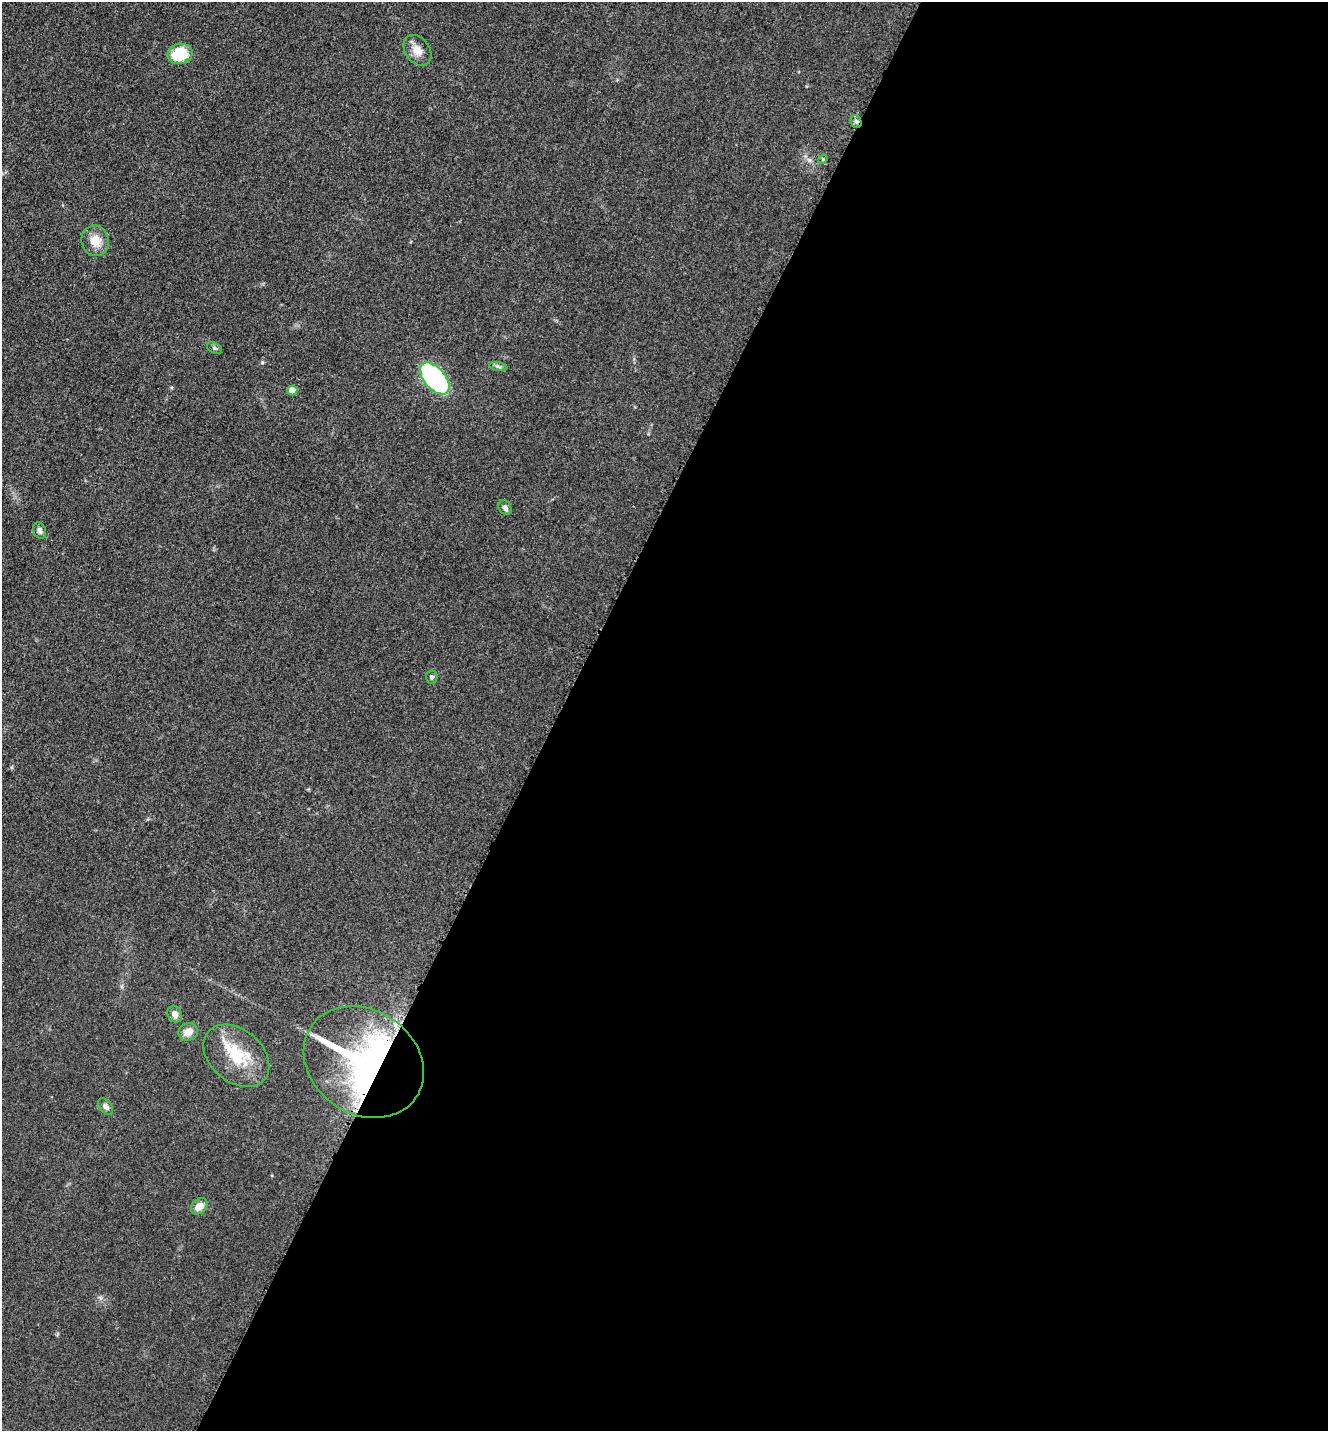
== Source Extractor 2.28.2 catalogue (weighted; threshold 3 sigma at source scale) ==
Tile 12 of 4 x 4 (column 4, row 3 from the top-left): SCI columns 4274-5599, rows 1471-2899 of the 5806 x 5775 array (HDU 1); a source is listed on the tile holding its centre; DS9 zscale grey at full resolution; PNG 1330 x 1433 px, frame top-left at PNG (2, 2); each listed source drawn as its Kron ellipse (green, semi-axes under 4 px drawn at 4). Shown black and unused: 58% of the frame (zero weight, under 3 of 5 exposures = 4% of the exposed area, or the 3 px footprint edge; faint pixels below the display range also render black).
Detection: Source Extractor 2.28.2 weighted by HDU 2 'WHT'; one run over the whole footprint, this tile lists its part. Background 0.0636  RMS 0.006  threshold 0.027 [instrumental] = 3 sigma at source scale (4.5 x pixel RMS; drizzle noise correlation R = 1.50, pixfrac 1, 0.05/0.05 arcsec/px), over >= 5 px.
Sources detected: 19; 1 inside a brighter listed object's ellipse — not listed separately; the other 18 listed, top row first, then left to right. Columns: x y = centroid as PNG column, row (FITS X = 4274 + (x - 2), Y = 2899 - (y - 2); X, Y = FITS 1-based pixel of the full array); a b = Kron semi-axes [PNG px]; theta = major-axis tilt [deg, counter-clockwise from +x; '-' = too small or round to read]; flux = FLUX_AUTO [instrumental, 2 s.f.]
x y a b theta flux
417 50 17 12 -54 6.4
180 54 12 10 13 25
856 122 7 5 -67 1.6
823 159 5 4 - 0.61
95 241 15 13 -71 8.8
215 348 8 5 -27 1.4
498 367 9 4 -10 1.4
435 378 19 10 -49 97
292 390 5 5 - 8.9
505 508 8 6 -59 2.1
40 531 8 6 -67 2.2
432 677 6 6 - 1.4
175 1014 8 7 - 3.5
188 1032 10 8 29 6.1
236 1056 37 26 -40 27
364 1062 63 52 -34 190
106 1106 9 6 -50 2.4
199 1206 9 7 42 5.5
Overlapping masked pixels (flux is a lower limit): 2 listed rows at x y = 856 122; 364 1062